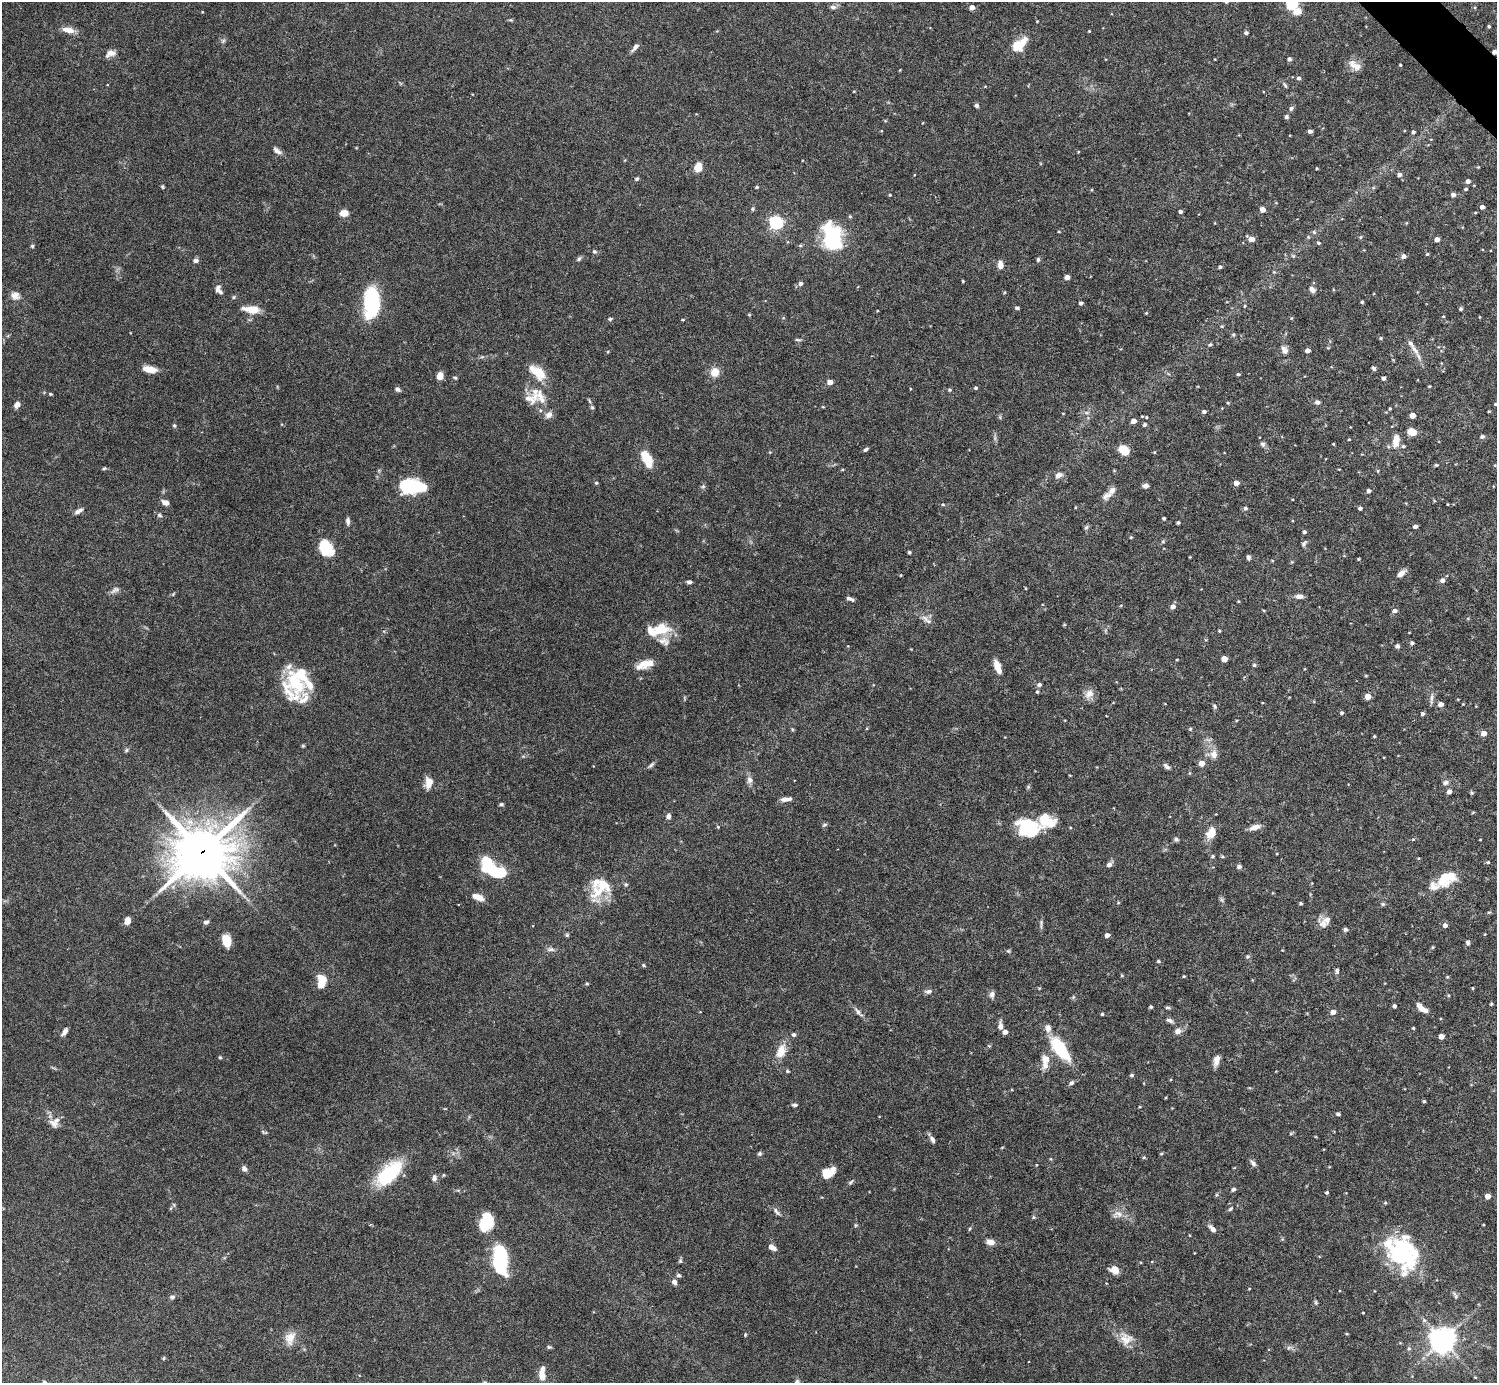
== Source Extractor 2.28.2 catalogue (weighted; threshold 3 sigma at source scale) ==
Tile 10 of 4 x 4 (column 2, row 3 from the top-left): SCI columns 1499-2993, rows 1681-3061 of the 5982 x 5981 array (HDU 1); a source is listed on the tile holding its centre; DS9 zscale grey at full resolution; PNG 1499 x 1385 px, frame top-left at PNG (2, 2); no overlay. Shown black and unused: <1% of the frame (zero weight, under 4 of 8 exposures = <1% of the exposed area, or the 3 px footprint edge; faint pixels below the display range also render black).
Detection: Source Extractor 2.28.2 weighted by HDU 2 'WHT'; one run over the whole footprint, this tile lists its part. Background 0.0745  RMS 0.0022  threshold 0.00894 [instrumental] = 3 sigma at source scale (4.09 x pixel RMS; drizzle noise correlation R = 1.36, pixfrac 0.8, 0.05/0.05 arcsec/px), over >= 5 px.
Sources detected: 364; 6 inside a brighter object's white glare — not listed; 24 inside a brighter listed object's ellipse — not listed separately; the other 334 listed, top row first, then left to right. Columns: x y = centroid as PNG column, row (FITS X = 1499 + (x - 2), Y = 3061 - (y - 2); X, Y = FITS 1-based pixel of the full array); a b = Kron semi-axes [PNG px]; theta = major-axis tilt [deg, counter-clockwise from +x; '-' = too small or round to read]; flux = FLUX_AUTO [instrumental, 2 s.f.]
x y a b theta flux
1292 4 6 5 - 19
833 7 8 6 -3 0.64
972 7 4 4 - 1.4
1297 11 10 8 15 1.8
1489 26 4 3 - 0.23
68 30 15 6 -11 1.8
1089 31 2 2 - 0.15
1246 33 4 3 - 0.5
223 41 6 5 - 0.35
1019 45 18 10 40 4.8
635 47 10 5 48 0.86
1494 52 4 4 - 0.74
110 53 14 8 24 1.2
1289 59 4 4 - 0.59
1355 65 18 10 -34 1.7
1400 65 3 2 - 0.19
1299 78 5 5 - 0.48
1285 85 9 3 -58 0.35
985 86 5 3 - 0.16
977 106 4 4 - 0.56
1291 108 5 5 - 0.53
1286 117 5 4 - 0.42
1310 131 4 3 - 0.69
1413 132 4 3 - 0.41
277 151 12 6 -36 0.85
698 167 10 7 80 2.2
1478 167 3 3 - 0.15
1317 168 3 3 - 0.17
1399 175 5 4 - 0.69
636 179 6 4 16 0.32
1468 181 4 4 - 0.77
162 187 5 4 - 0.25
757 187 4 3 - 0.28
1466 189 4 3 - 0.25
890 195 4 3 - 0.19
1453 195 5 4 - 0.69
1482 207 4 4 - 0.77
752 209 5 4 - 0.27
1263 209 4 4 - 1.4
1180 211 4 3 - 0.54
344 213 8 6 5 2.2
850 216 5 4 - 0.25
776 223 6 6 - 38
1059 232 4 3 - 0.15
1314 232 6 4 -48 0.31
1361 237 6 3 69 0.19
832 238 27 17 -77 18
1251 239 6 4 -31 1.9
1437 239 4 4 - 1.3
1319 243 4 3 - 0.29
32 246 4 4 - 0.28
594 251 6 5 - 0.36
1427 254 4 4 - 0.23
1404 256 5 5 - 0.84
579 259 8 5 46 0.42
196 260 6 5 - 0.62
1038 260 6 4 90 0.34
1000 265 8 6 -84 1.6
1220 267 4 3 - 0.38
1067 277 4 4 - 1.4
963 281 3 3 - 0.21
800 283 6 5 - 0.54
218 287 10 5 71 0.66
1312 290 8 6 -39 0.91
15 296 11 9 -19 1.3
1362 302 3 3 - 0.28
1081 303 4 4 - 0.45
373 305 28 16 -88 17
1245 306 4 3 - 0.19
1017 308 4 3 - 0.41
252 309 16 6 -6 3.7
1461 309 4 4 - 0.31
1146 313 4 3 - 0.19
749 315 4 4 - 0.2
610 319 6 4 11 0.29
683 320 4 3 - 0.2
1233 335 5 4 - 0.27
1381 338 5 4 - 0.25
798 340 9 3 -8 0.3
1210 345 5 4 - 0.29
1284 350 10 7 -63 1.1
1307 350 4 4 - 0.98
1415 350 18 6 -54 1.5
1374 368 6 4 -55 0.43
150 369 12 5 -9 3.3
538 372 22 11 -40 4.1
715 372 10 9 - 2.3
1238 374 4 3 - 0.28
440 376 6 5 - 2.2
455 377 5 4 - 0.27
1383 378 4 4 - 0.53
830 382 4 4 - 1.6
1429 386 3 3 - 0.17
976 388 4 4 - 0.33
397 389 7 5 -38 0.55
949 390 5 4 - 0.29
535 393 25 10 -86 3.1
50 394 4 3 - 0.21
1317 402 6 6 - 0.61
1228 403 4 3 - 0.19
1496 404 4 3 - 0.26
17 405 8 6 63 0.93
592 407 6 5 - 0.34
823 407 5 3 - 0.16
1390 408 3 3 - 0.19
1204 411 5 4 - 0.37
1489 411 4 3 - 0.17
549 415 10 7 38 1.1
1412 415 4 4 - 2
1146 417 4 3 - 0.19
1133 421 4 4 - 1.5
174 425 6 4 -73 0.32
1145 425 4 4 - 0.45
1412 432 9 7 -20 2.4
1482 436 6 5 - 0.4
1349 439 3 3 - 0.18
1396 441 16 8 84 2.2
1262 444 7 7 - 0.54
1333 444 4 2 - 0.15
1403 446 5 5 - 0.34
865 450 6 4 32 0.42
1124 450 10 7 -33 3.6
1154 452 4 4 - 0.17
647 458 13 7 -62 7.7
1436 465 5 4 - 0.25
104 468 5 4 - 0.24
842 470 4 3 - 0.18
1378 471 5 3 - 0.21
1059 475 10 7 28 1
596 483 4 4 - 0.31
1236 483 4 4 - 1.5
412 486 21 10 -5 23
703 486 6 5 - 0.35
1146 486 6 4 2 0.85
1369 491 4 4 - 0.6
1107 496 15 9 38 1.3
165 502 7 5 -25 1.2
943 504 5 4 - 0.21
1447 504 4 2 - 0.14
1245 508 5 5 - 0.44
1360 508 4 4 - 0.5
79 511 12 5 31 0.76
159 515 7 5 -16 0.4
1164 518 3 3 - 0.34
348 521 8 5 -86 0.69
1178 522 4 3 - 0.4
1415 526 4 3 - 0.73
1086 527 7 4 31 0.34
1304 532 4 4 - 0.49
1131 537 4 4 - 0.24
1163 541 6 4 0 0.25
1304 543 10 6 58 0.5
325 547 17 13 -83 5.4
909 552 3 3 - 0.35
1190 557 4 2 - 0.14
1248 557 6 4 -71 0.49
1358 559 3 3 - 0.2
1272 560 4 3 - 0.14
1401 574 11 6 42 1.2
1442 580 5 5 - 0.89
689 582 5 4 - 0.56
1025 588 4 3 - 0.16
115 590 13 7 27 0.79
173 594 6 4 46 0.21
1299 596 9 5 -2 1
849 598 8 5 -15 0.46
1238 601 5 3 - 0.17
1173 606 5 5 - 0.93
1394 611 5 4 - 0.74
927 620 20 6 -38 1.1
660 631 27 17 14 5.2
1219 631 3 3 - 0.19
1412 643 5 4 - 0.44
1397 646 5 4 - 0.57
1224 659 5 4 - 2.2
643 663 21 8 33 2.4
1254 665 4 4 - 0.34
997 667 16 7 -70 2
296 683 30 27 65 12
1039 685 5 5 - 0.53
1037 692 4 4 - 0.37
1089 694 13 10 46 1.6
1368 696 4 4 - 2.5
1431 698 12 4 83 0.63
1440 704 4 4 - 1.3
1215 706 7 5 -45 0.33
1342 713 4 4 - 0.34
1423 714 4 4 - 0.44
792 729 5 4 - 0.23
1190 729 5 4 - 0.25
1483 733 5 4 - 1.8
1374 736 3 3 - 0.19
303 746 5 4 - 0.22
126 750 6 5 - 0.33
1214 754 12 10 90 1.6
1201 763 5 4 - 2.2
651 765 11 4 45 0.49
1166 766 9 5 -39 0.58
750 780 10 8 -85 0.92
429 782 11 7 80 2.6
1445 782 8 6 5 0.66
1449 791 4 4 - 1
786 799 12 5 6 1.2
501 804 4 4 - 0.43
1473 812 5 3 - 0.18
668 816 6 5 - 0.78
1047 821 31 18 3 5.7
824 825 8 4 27 0.31
1026 827 18 17 - 9
1255 827 12 6 19 1.4
1211 833 14 9 65 2.8
1176 839 6 5 - 0.5
1480 840 3 2 - 0.12
202 852 22 20 25 720
1213 856 5 4 - 0.31
1222 856 5 4 - 0.27
1488 862 4 4 - 0.24
1109 865 5 5 - 0.89
1239 867 5 4 - 0.73
494 872 16 10 -40 7.8
1446 878 23 14 27 5.7
626 884 6 5 - 0.3
598 892 38 17 55 6
478 897 13 6 -20 2.1
1221 900 8 4 -71 0.38
1118 903 5 3 - 0.18
1301 903 4 4 - 0.29
1383 904 6 5 - 0.31
1489 912 5 3 - 0.23
127 921 7 5 81 1.8
206 922 6 5 - 0.57
1323 923 15 11 -28 1.5
1041 924 15 3 90 0.5
1445 925 5 5 - 0.87
1345 929 5 4 - 0.55
567 935 5 5 - 0.29
1107 935 5 4 - 0.85
227 941 11 7 -78 4.1
1468 942 6 5 - 0.42
1433 947 5 3 - 0.2
551 949 11 6 0 0.67
1282 950 3 3 - 0.13
1008 951 5 5 - 0.25
1247 956 6 5 - 0.35
1158 961 5 4 - 0.29
643 965 5 4 - 0.26
1337 971 7 5 86 0.43
1122 976 5 3 - 0.19
1184 976 4 3 - 0.22
1447 977 4 3 - 0.19
587 983 4 3 - 0.23
321 984 6 5 - 2.9
1473 988 3 3 - 0.18
928 991 10 6 8 0.65
992 994 8 6 67 0.81
1491 1004 4 3 - 0.23
1394 1006 4 4 - 0.46
1151 1007 3 3 - 0.31
1168 1008 8 4 0 0.31
1422 1008 12 5 -39 2
858 1012 17 5 -49 0.87
1333 1012 4 4 - 1.4
1102 1014 3 3 - 0.26
1170 1020 10 5 -23 0.62
1000 1026 11 5 -88 0.9
1413 1028 4 3 - 0.2
65 1031 9 5 57 0.86
1178 1031 6 6 - 1.2
1005 1032 4 4 - 1.2
793 1035 5 5 - 0.45
1441 1036 4 4 - 1.6
1060 1049 26 11 -54 11
781 1051 18 11 68 2.8
220 1057 5 4 - 0.22
1045 1059 13 11 -67 1.9
1216 1061 12 6 76 1.5
787 1071 5 4 - 0.25
1132 1075 5 4 - 0.38
1071 1083 7 5 44 0.47
1424 1101 4 3 - 0.31
795 1105 7 5 -1 0.44
1338 1114 4 3 - 0.51
54 1124 15 9 -39 1.3
266 1132 7 4 0 0.24
932 1139 9 5 -58 0.71
759 1154 6 6 - 0.36
1161 1154 5 3 - 0.2
1144 1158 5 3 - 0.24
1253 1163 10 5 -49 0.64
244 1169 6 5 - 0.83
389 1173 35 16 44 12
828 1173 16 10 30 2.9
434 1178 9 6 80 0.75
851 1182 9 4 42 0.37
1233 1189 5 4 - 0.46
1327 1192 4 4 - 0.33
1488 1196 4 4 - 2
1385 1203 4 4 - 0.23
174 1205 6 4 -72 0.28
1231 1209 7 4 45 0.34
776 1212 13 5 -53 0.64
1117 1214 16 10 13 1.6
1034 1217 5 4 - 0.3
486 1222 13 9 65 12
856 1225 5 5 - 0.25
1483 1225 3 2 - 0.16
969 1229 5 3 - 0.22
1212 1229 9 5 -44 1.1
1189 1235 4 3 - 0.14
990 1242 8 6 -9 1.5
772 1247 9 5 -33 1.2
1401 1253 47 26 -81 17
500 1260 22 10 -86 25
680 1261 6 5 - 0.33
1114 1270 8 7 - 2.3
679 1275 6 5 - 0.46
674 1282 7 6 - 0.84
1249 1289 3 3 - 0.16
1455 1296 11 4 -64 0.51
172 1297 7 6 - 0.49
1316 1302 7 4 -71 0.28
1363 1313 3 2 - 0.16
745 1335 5 3 - 0.22
290 1338 19 12 72 2.3
1126 1339 19 16 -33 2.9
1442 1340 9 8 - 170
549 1347 6 5 - 0.32
1289 1347 7 4 19 0.39
1409 1349 6 5 - 0.39
164 1358 6 3 87 0.22
542 1374 14 6 88 2.7
1475 1377 5 3 - 0.17
484 1382 4 3 - 0.25
797 1382 8 6 60 0.54
Overlapping masked pixels (flux is a lower limit): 2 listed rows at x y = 1494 52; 202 852
Isophote crosses this tile's border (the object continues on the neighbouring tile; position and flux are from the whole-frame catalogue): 4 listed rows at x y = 1292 4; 1496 404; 484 1382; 797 1382